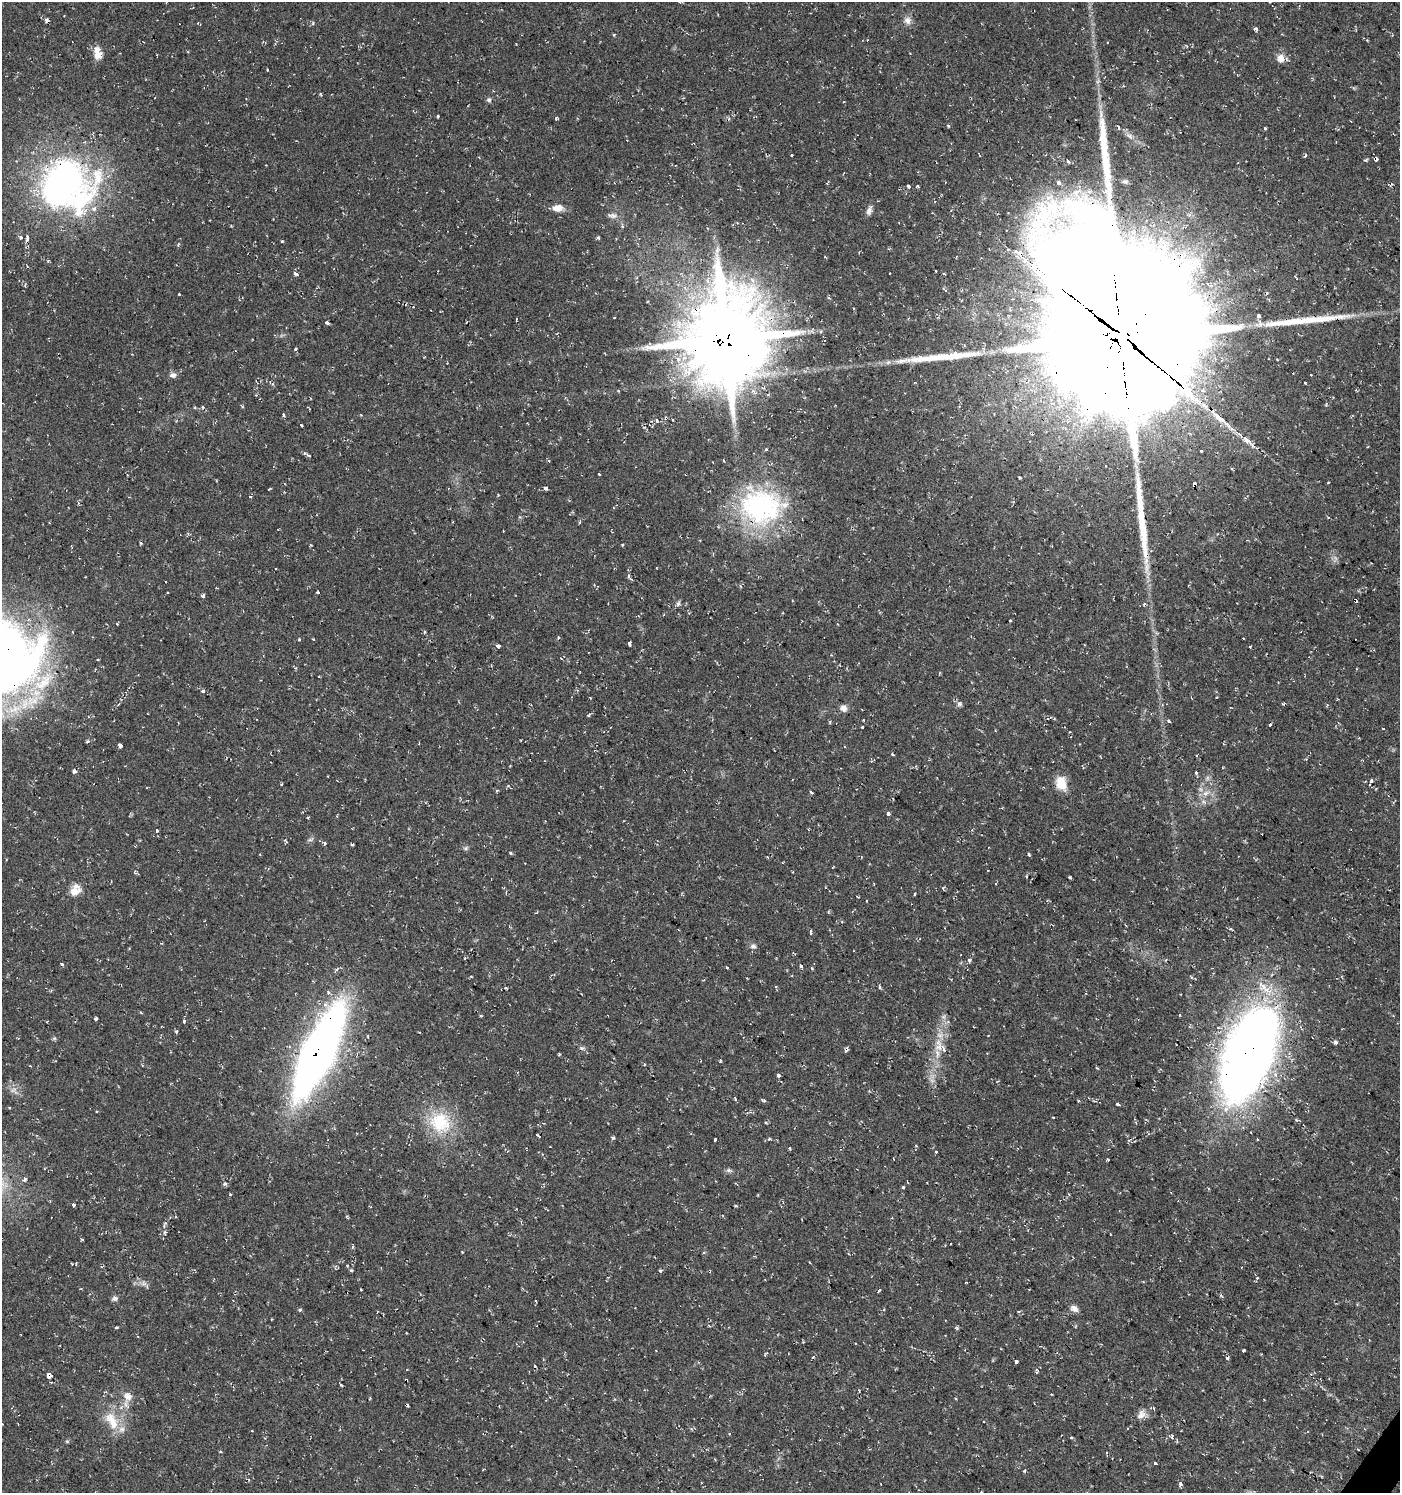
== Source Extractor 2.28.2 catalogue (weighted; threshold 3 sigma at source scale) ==
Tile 6 of 4 x 4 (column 2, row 2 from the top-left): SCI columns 1639-3036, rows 2985-4475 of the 6010 x 5973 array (HDU 1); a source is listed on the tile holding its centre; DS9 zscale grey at full resolution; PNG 1402 x 1495 px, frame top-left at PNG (2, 2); no overlay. Shown black and unused: <1% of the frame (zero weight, under 2 of 3 exposures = <1% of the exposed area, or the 3 px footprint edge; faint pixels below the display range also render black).
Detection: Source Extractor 2.28.2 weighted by HDU 2 'WHT'; one run over the whole footprint, this tile lists its part. Background 0.0375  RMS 0.004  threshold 0.018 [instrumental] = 3 sigma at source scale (4.5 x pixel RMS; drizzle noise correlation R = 1.50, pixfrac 1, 0.0396/0.0396 arcsec/px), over >= 5 px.
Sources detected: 250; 1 inside a brighter object's white glare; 16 cosmic-ray / hot-pixel residue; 4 long thin detections or spike segments (spike, bleed or trail) — not listed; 4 inside a brighter listed object's ellipse — not listed separately; the other 225 listed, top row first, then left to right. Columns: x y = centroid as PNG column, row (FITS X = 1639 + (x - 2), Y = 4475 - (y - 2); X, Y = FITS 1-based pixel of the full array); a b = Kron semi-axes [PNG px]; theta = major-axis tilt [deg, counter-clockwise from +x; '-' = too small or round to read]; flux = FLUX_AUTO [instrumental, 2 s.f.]
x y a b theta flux
47 20 4 3 - 1.6
907 20 11 10 - 2.3
313 23 5 4 - 0.58
1256 29 4 3 - 2.6
614 34 4 3 - 0.46
1186 46 5 3 - 0.38
98 53 15 8 -77 4.9
1281 58 10 9 - 2.9
267 70 3 2 - 0.55
489 100 7 6 - 0.87
438 116 3 2 - 0.57
556 118 3 3 - 0.75
729 119 5 4 - 0.54
1265 128 3 3 - 0.5
791 155 3 3 - 1.6
1305 155 3 3 - 1.6
1377 159 5 3 - 0.94
1059 183 3 3 - 3.9
66 185 68 62 -6 140
908 186 3 3 - 5.8
918 186 3 3 - 0.81
557 208 12 8 7 3.5
869 211 11 6 70 1.6
612 215 15 6 -5 1.8
21 237 5 4 - 0.98
598 237 5 3 - 0.54
27 238 12 4 87 1.4
282 241 3 3 - 0.51
1020 252 4 3 - 110
48 261 4 4 - 0.45
1034 265 11 6 -42 3.6
936 271 3 3 - 0.87
890 273 3 3 - 0.87
296 274 5 3 - 2.9
945 290 6 3 -45 0.63
179 294 3 3 - 1.1
1043 316 5 4 - 0.97
1259 316 4 3 - 1.6
614 318 3 2 - 0.24
517 319 3 3 - 1.4
327 322 4 3 - 3.3
725 339 33 29 80 3000
1124 339 70 55 -70 23000
295 349 3 3 - 3.1
678 359 4 4 - 3.9
173 375 9 7 9 1.6
1311 375 3 3 - 0.92
260 381 5 3 - 0.34
1305 383 3 3 - 1.2
1204 404 6 6 - 1.9
242 406 5 3 - 0.41
202 407 5 3 - 0.43
284 415 3 3 - 2.7
666 418 4 3 - 3.6
1219 418 16 7 -39 8
657 420 4 3 - 1.2
301 425 3 3 - 1.6
1247 440 10 6 -40 4.7
766 449 3 3 - 1.2
1201 451 3 3 - 0.87
308 455 7 3 -32 1.2
548 461 3 2 - 0.62
599 474 3 3 - 1.1
1020 478 3 3 - 0.52
1328 482 3 3 - 0.61
1194 484 4 3 - 3.6
545 488 4 3 - 2.4
498 495 3 3 - 0.5
250 497 3 3 - 0.87
761 507 55 44 -11 66
1141 516 19 9 -85 4.5
519 517 5 3 - 0.48
1328 518 4 2 - 0.51
622 545 3 3 - 0.68
275 568 3 2 - 0.36
629 576 6 3 83 0.66
165 582 3 2 - 0.45
317 592 3 3 - 0.65
203 595 4 3 - 2.4
678 603 8 5 70 0.89
1010 620 3 3 - 0.65
424 632 4 3 - 0.44
558 637 4 3 - 0.39
299 639 3 3 - 0.61
313 640 3 3 - 0.89
629 644 4 3 - 2.9
498 646 4 3 - 3.9
1250 646 3 3 - 1.2
29 666 67 16 51 46
319 676 3 2 - 0.31
43 682 39 17 44 21
203 691 6 4 13 0.67
1217 697 3 2 - 0.31
959 704 7 7 - 1.1
1284 704 3 3 - 1
843 708 9 8 - 1.7
589 715 6 3 50 0.6
1169 721 4 3 - 1.7
1270 725 3 3 - 1.7
862 727 3 3 - 0.92
120 746 4 3 - 8.4
892 754 4 3 - 0.51
1196 755 3 3 - 0.46
510 766 2 2 - 0.28
74 771 5 4 - 0.98
1196 772 3 3 - 2.2
1371 780 4 3 - 8.5
1061 783 17 12 -78 6.5
281 784 3 2 - 0.44
497 790 4 3 - 0.56
811 792 5 3 - 0.97
1206 793 10 6 27 2.1
1204 802 7 4 -19 0.89
888 813 3 3 - 7.6
157 831 3 3 - 2.3
310 839 8 4 9 0.78
286 842 7 4 -58 0.58
325 843 4 4 - 0.63
352 844 3 2 - 0.52
465 848 6 5 - 0.78
510 853 3 3 - 1.3
1029 854 3 3 - 0.69
767 857 3 2 - 0.75
1070 877 3 3 - 0.59
943 888 5 3 - 0.45
74 892 17 12 20 4.3
914 894 4 2 - 0.38
866 901 3 2 - 0.45
1231 929 4 3 - 0.65
811 931 3 2 - 0.63
753 946 8 6 -9 1.1
969 960 5 5 - 0.8
62 964 3 3 - 1.1
801 966 4 3 - 2.9
727 967 3 2 - 0.94
812 968 4 3 - 0.43
471 977 4 3 - 0.35
776 987 3 3 - 0.57
879 987 5 3 - 0.47
506 988 4 2 - 0.43
328 993 5 5 - 0.9
141 1013 4 3 - 0.46
1180 1015 3 2 - 0.43
96 1019 3 3 - 0.91
184 1021 5 4 - 0.58
1218 1028 5 5 - 0.72
176 1032 4 3 - 0.67
1335 1042 3 3 - 11
847 1047 5 3 - 0.78
939 1047 12 9 14 3.6
318 1052 60 19 64 410
559 1054 3 3 - 0.44
1249 1054 76 35 69 470
720 1061 4 3 - 0.38
778 1076 3 3 - 5.6
14 1091 14 8 -42 2.5
735 1099 5 3 - 0.63
763 1100 7 3 -22 0.57
1117 1104 4 3 - 0.89
9 1107 3 3 - 1.6
1053 1117 3 2 - 0.31
440 1122 32 29 -33 21
1251 1132 3 2 - 0.39
537 1135 5 3 - 1
613 1138 5 4 - 0.58
715 1139 3 3 - 3.9
769 1139 5 4 - 0.55
916 1146 4 3 - 0.32
789 1147 3 3 - 1.2
936 1152 3 3 - 0.58
1108 1159 3 3 - 0.65
729 1170 7 5 -20 0.89
25 1179 6 5 - 0.99
225 1184 5 5 - 0.93
903 1187 3 3 - 0.85
230 1194 4 3 - 0.37
73 1205 3 3 - 2.4
736 1206 3 3 - 0.99
82 1239 4 3 - 0.39
352 1247 5 3 - 0.47
462 1252 3 3 - 0.49
76 1263 4 3 - 0.4
347 1266 4 3 - 0.48
101 1267 4 3 - 0.41
351 1271 5 3 - 0.52
660 1271 3 3 - 0.76
709 1271 5 3 - 0.36
1257 1278 4 4 - 0.4
966 1282 3 2 - 0.31
144 1283 8 7 - 1.5
879 1290 4 3 - 1.3
1220 1295 5 3 - 0.48
115 1298 8 6 13 1.3
1074 1308 10 7 -32 2.1
299 1310 5 3 - 0.57
709 1326 4 3 - 0.38
117 1327 3 3 - 0.8
957 1328 5 4 - 0.52
406 1333 3 2 - 0.27
1243 1350 3 3 - 1.9
813 1357 5 3 - 0.47
1227 1358 4 3 - 0.68
543 1359 4 3 - 0.34
1016 1362 4 3 - 1.1
535 1366 3 3 - 1.9
48 1375 4 3 - 12
341 1385 5 3 - 0.41
859 1391 3 2 - 0.34
128 1396 12 10 -49 3.6
370 1398 4 3 - 0.31
955 1399 3 3 - 0.53
1264 1399 3 2 - 0.85
1141 1415 14 9 45 2.6
112 1421 30 15 -62 10
984 1422 3 3 - 0.79
252 1431 2 2 - 0.41
729 1434 3 2 - 0.56
1071 1437 3 3 - 0.59
1172 1438 4 3 - 0.99
220 1451 5 2 - 0.4
1106 1453 3 3 - 0.52
715 1459 4 2 - 0.33
1155 1463 4 3 - 1.1
1181 1484 4 4 - 1.1
981 1492 3 2 - 0.63
Overlapping masked pixels (flux is a lower limit): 10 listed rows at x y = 725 339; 1124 339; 666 418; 1194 484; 761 507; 29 666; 318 1052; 1249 1054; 709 1271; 48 1375
Isophote crosses this tile's border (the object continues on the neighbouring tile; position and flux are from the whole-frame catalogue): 2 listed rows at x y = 29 666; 981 1492
Unlisted compact peaks at least as high as the median listed source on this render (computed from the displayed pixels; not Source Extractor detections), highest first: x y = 1024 1471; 320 94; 141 543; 67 1441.